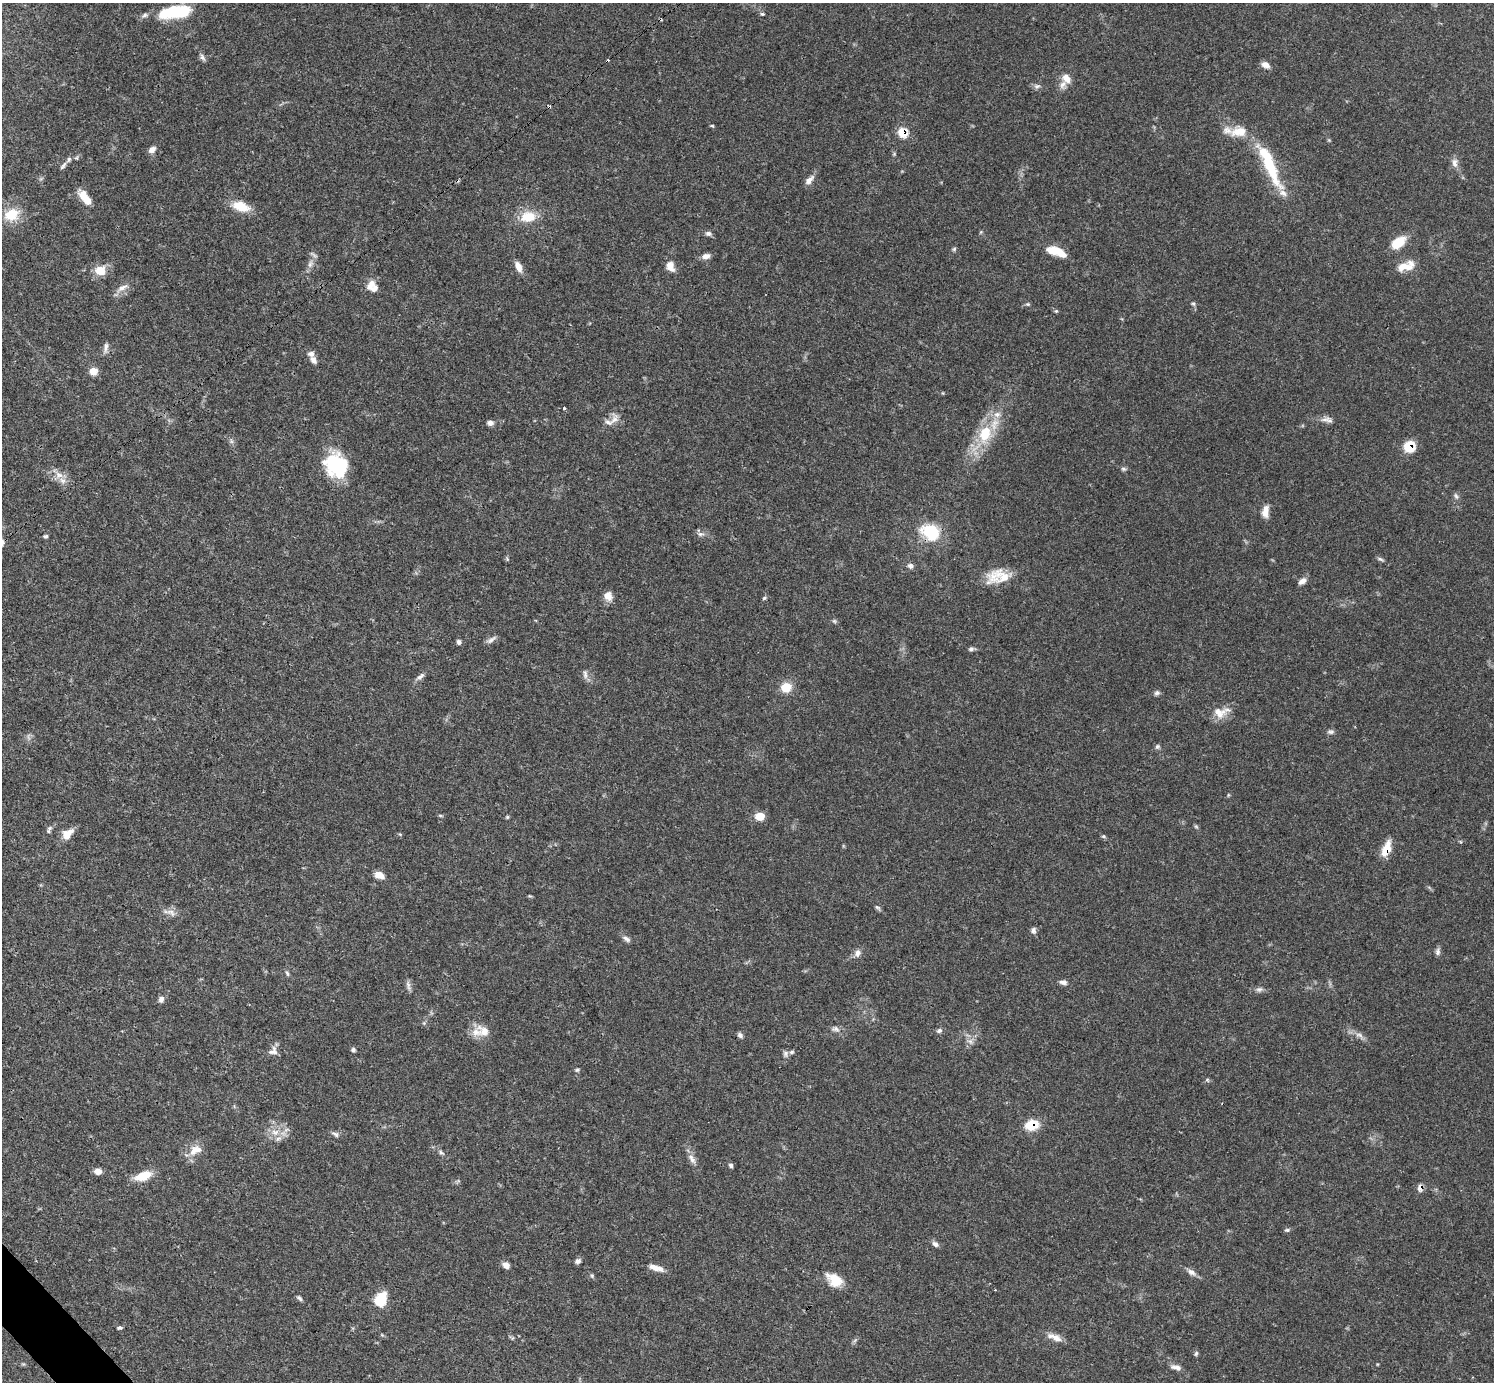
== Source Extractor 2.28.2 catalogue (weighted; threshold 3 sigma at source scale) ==
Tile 7 of 4 x 4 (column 3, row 2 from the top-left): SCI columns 2988-4479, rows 2914-4293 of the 5972 x 5970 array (HDU 1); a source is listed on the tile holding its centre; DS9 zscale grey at full resolution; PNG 1496 x 1384 px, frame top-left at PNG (2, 3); no overlay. Shown black and unused: <1% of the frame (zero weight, under 3 of 4 exposures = <1% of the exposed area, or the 3 px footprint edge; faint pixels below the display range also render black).
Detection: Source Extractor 2.28.2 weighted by HDU 2 'WHT'; one run over the whole footprint, this tile lists its part. Background 0.0571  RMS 0.0031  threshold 0.0141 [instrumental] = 3 sigma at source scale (4.5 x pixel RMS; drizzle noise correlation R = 1.50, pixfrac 1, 0.05/0.05 arcsec/px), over >= 5 px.
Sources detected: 140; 1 inside a brighter object's white glare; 2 cosmic-ray / hot-pixel residue — not listed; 9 inside a brighter listed object's ellipse — not listed separately; the other 128 listed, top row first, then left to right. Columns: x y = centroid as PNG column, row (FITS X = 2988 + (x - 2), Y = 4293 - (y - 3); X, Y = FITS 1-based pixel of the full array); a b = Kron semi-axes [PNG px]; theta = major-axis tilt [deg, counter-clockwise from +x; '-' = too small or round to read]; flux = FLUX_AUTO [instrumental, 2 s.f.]
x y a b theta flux
174 12 39 13 9 16
762 14 6 5 - 0.44
202 57 11 5 -60 0.96
1265 65 10 7 -22 2
1066 78 14 10 -53 2.8
1037 86 10 6 0 0.98
712 126 5 4 - 0.38
903 132 7 6 - 7.9
1239 132 24 13 9 5.4
152 150 9 6 45 1.7
894 154 6 4 47 0.37
1454 163 11 7 -88 1.9
63 165 13 5 52 1.1
1269 165 63 13 -66 18
809 180 15 7 46 1.9
85 198 20 8 -53 4.6
241 206 19 10 -18 6.8
12 214 18 14 25 7.2
528 217 19 14 9 7.2
981 232 6 3 70 0.36
708 234 8 6 -13 0.91
1398 242 19 11 38 5.9
954 249 5 5 - 0.5
1056 251 22 9 -20 6.2
706 256 11 7 12 1.7
310 264 13 7 69 1.8
670 266 14 10 -68 2.5
1406 266 22 10 17 4.9
518 267 13 7 -66 2.6
100 270 12 10 1 5
371 283 13 9 42 2.1
122 288 19 6 29 2.1
1193 303 6 5 - 0.57
1028 304 6 5 - 0.49
1056 311 5 4 - 0.4
106 348 16 5 80 1.3
313 360 12 8 -52 1.5
93 371 6 5 - 5.7
564 408 3 2 - 0.31
614 419 19 11 72 2.5
1329 420 10 8 -3 1.4
490 423 6 5 - 1.5
985 434 27 18 71 12
231 441 8 5 -82 0.8
1409 447 10 10 - 7.7
341 466 28 21 58 16
1124 469 7 5 -15 0.68
59 475 13 9 -25 2.9
1456 496 9 5 -74 0.82
1265 511 15 8 81 2.5
930 532 23 18 -27 13
700 534 10 6 4 1.1
45 536 6 5 - 0.55
507 559 6 4 -58 0.41
1380 559 9 4 -20 0.62
910 566 9 7 -41 1.1
997 576 31 18 7 8.2
1302 581 11 7 34 1.5
608 596 12 9 -62 2.6
764 598 6 4 44 0.48
834 621 7 4 -44 0.51
491 640 15 5 33 1.2
459 642 6 5 - 0.87
971 649 8 5 18 0.75
585 674 14 6 -83 1.2
420 676 12 6 33 1.2
786 687 13 12 - 4.5
1157 693 8 6 19 0.81
1219 713 20 14 -12 4.3
1330 732 10 7 0 0.87
1157 746 7 5 62 0.64
440 815 6 4 -1 0.4
759 816 9 7 -2 4.5
507 817 5 4 - 0.39
1196 826 6 5 - 0.44
50 828 8 6 41 0.85
67 834 15 9 44 3.6
1103 836 6 4 -1 0.44
1386 849 20 9 68 5.3
379 875 9 6 -24 3.4
878 908 10 4 -39 0.64
171 912 15 8 -25 2
1033 930 7 6 - 1.1
626 939 12 6 -34 1.1
1438 952 9 6 85 1
857 953 11 9 69 1.6
287 973 8 5 -70 0.59
1063 982 11 5 -12 1.2
408 986 14 5 -74 1.1
1259 989 10 6 10 1
161 999 8 6 69 1.3
424 1023 5 5 - 0.43
836 1029 11 7 -2 1.3
939 1031 7 6 - 0.81
476 1032 16 12 -23 3.7
740 1035 7 6 - 0.9
1359 1035 12 5 -17 1.5
970 1041 9 8 - 1.5
353 1050 5 5 - 0.73
273 1051 13 11 44 1.9
792 1052 7 5 26 0.61
786 1054 9 6 -80 0.95
577 1070 6 4 15 0.52
1207 1079 6 4 1 0.48
1032 1125 13 10 14 7.7
275 1132 12 9 -7 3.2
335 1134 11 6 -25 0.96
194 1151 18 11 52 4
441 1153 9 5 -40 0.85
692 1159 17 7 -60 2
731 1165 6 5 - 0.62
98 1171 8 7 - 1.8
143 1176 20 9 19 6.2
1420 1188 7 6 - 2
1287 1230 7 5 0 0.57
935 1244 9 6 -38 1.1
578 1261 7 6 - 1
506 1265 8 7 - 1.6
656 1268 20 7 -18 2.8
1192 1272 13 7 -33 1.6
592 1276 5 5 - 0.48
834 1280 21 13 -35 5.8
299 1298 8 4 -41 0.65
380 1300 16 12 59 7.8
119 1328 7 4 -6 0.54
1057 1338 20 8 -35 2.6
1196 1353 7 4 64 0.56
1176 1367 14 6 -12 1.6
Overlapping masked pixels (flux is a lower limit): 6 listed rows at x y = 903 132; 1409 447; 930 532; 1386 849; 1032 1125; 1420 1188